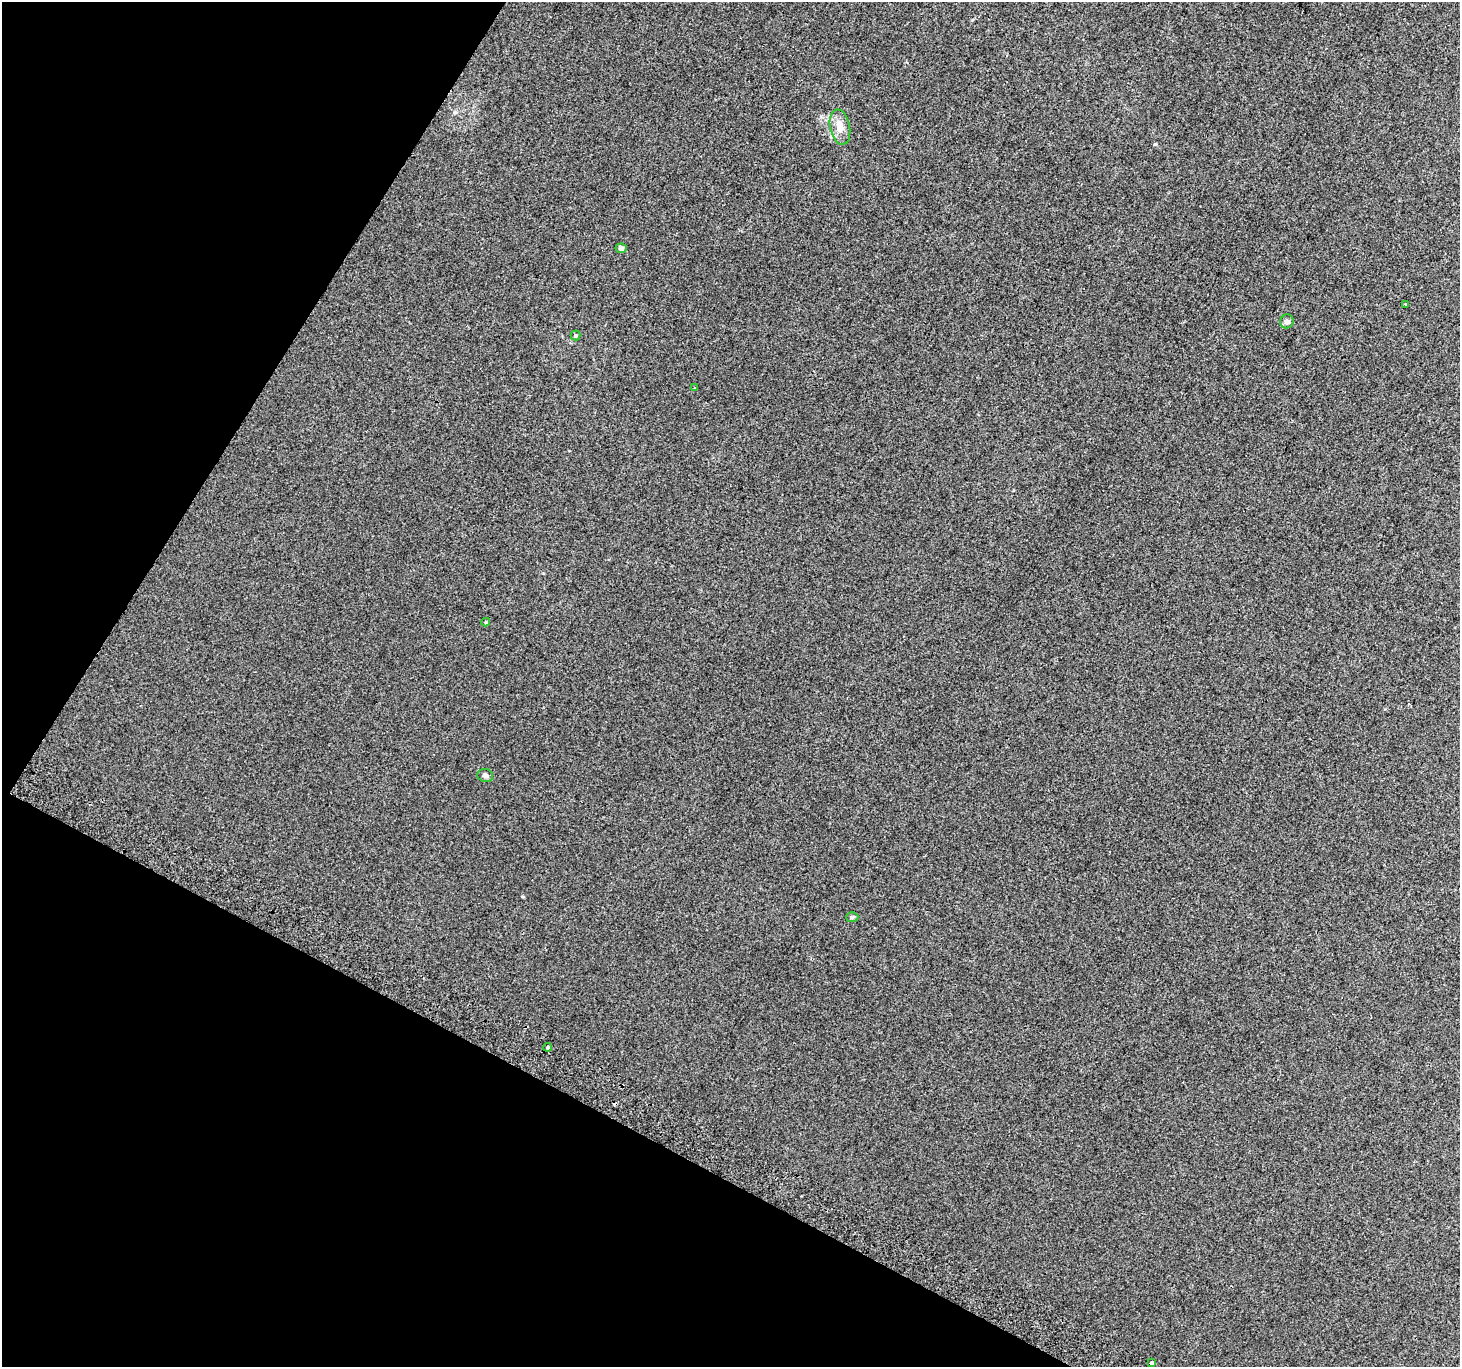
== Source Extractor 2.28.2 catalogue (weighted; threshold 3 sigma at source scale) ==
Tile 9 of 4 x 4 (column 1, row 3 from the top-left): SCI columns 32-1489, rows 1666-3030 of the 5888 x 5996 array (HDU 1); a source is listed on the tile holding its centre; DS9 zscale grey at full resolution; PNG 1462 x 1369 px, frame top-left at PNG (2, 2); each listed source drawn as its Kron ellipse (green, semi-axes under 4 px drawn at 4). Shown black and unused: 26% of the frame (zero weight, under 2 of 3 exposures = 2% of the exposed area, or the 3 px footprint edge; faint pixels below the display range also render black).
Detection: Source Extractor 2.28.2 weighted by HDU 2 'WHT'; one run over the whole footprint, this tile lists its part. Background 0.00704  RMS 0.007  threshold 0.0315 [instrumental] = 3 sigma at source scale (4.5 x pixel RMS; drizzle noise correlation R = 1.50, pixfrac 1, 0.0396/0.0396 arcsec/px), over >= 5 px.
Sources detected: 12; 1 cosmic-ray / hot-pixel residue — neither listed nor drawn; the other 11 listed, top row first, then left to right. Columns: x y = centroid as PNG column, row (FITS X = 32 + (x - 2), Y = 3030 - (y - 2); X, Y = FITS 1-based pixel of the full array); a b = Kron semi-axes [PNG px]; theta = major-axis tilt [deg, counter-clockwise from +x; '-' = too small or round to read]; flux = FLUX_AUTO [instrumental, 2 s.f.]
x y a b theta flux
840 127 18 10 -79 7.3
621 248 5 5 - 2
1405 304 3 3 - 1.8
1287 321 7 6 - 2.7
575 335 5 5 - 0.98
695 388 3 2 - 0.65
486 622 4 3 - 1.1
485 776 8 6 -15 1.9
852 917 6 5 - 1.2
548 1047 4 3 - 2.1
1152 1363 4 3 - 9.8
Overlapping masked pixels (flux is a lower limit): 1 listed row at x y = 1152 1363
Unlisted compact peaks at least as high as the median listed source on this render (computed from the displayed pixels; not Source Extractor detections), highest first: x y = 1155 144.